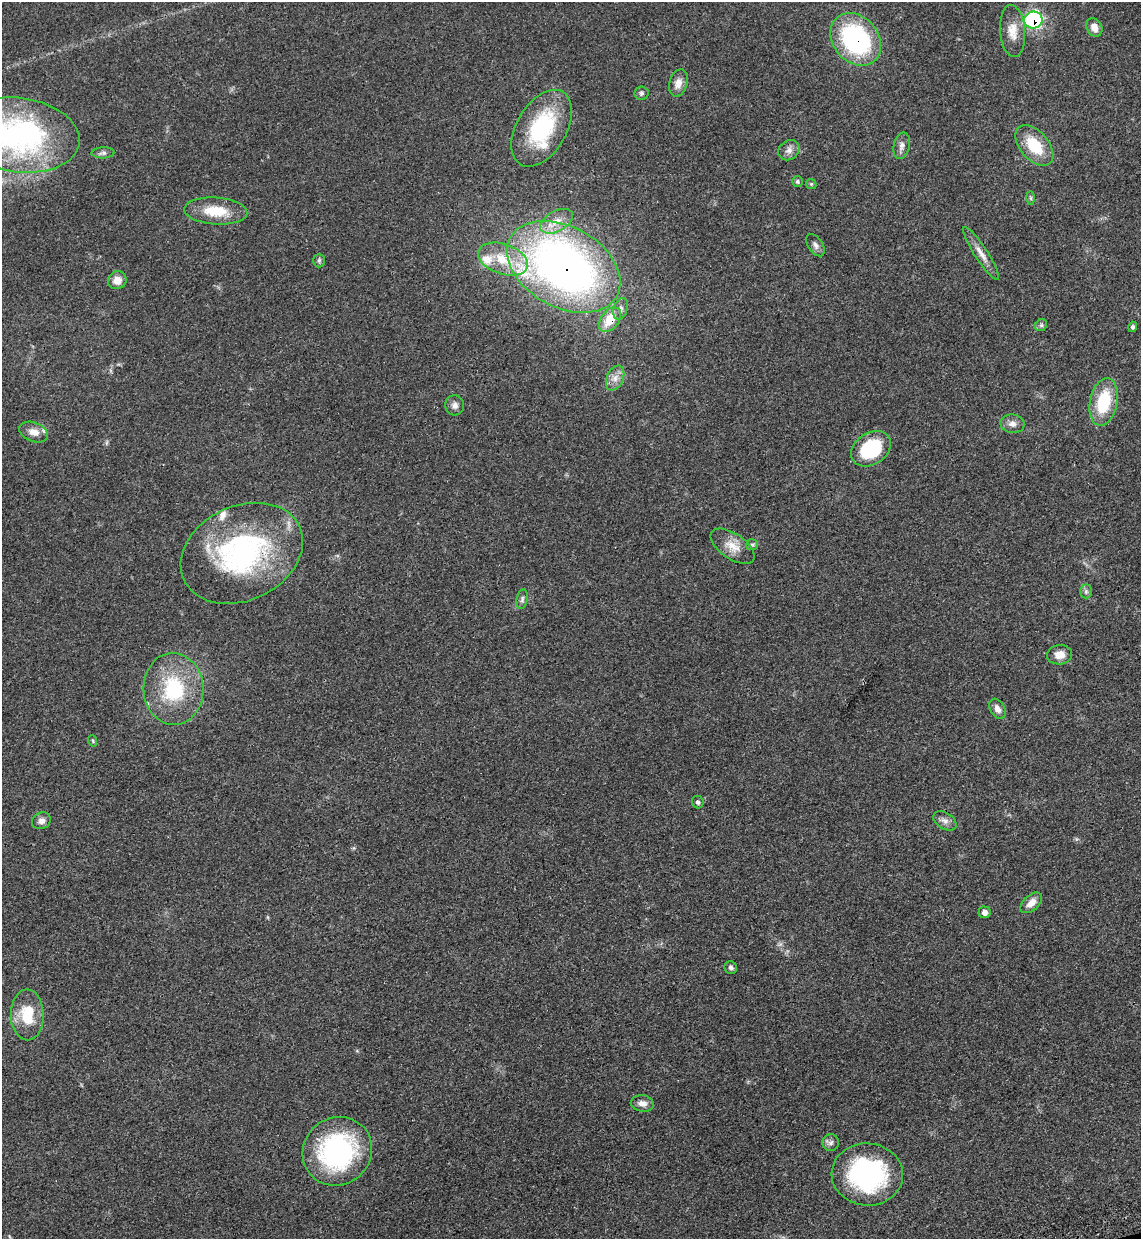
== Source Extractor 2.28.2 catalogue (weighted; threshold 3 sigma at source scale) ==
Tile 6 of 4 x 4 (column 2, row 2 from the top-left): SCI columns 1338-2476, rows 2546-3782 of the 5070 x 5089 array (HDU 1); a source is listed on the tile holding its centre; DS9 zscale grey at full resolution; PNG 1143 x 1241 px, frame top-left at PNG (2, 2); each listed source drawn as its Kron ellipse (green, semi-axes under 4 px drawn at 4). Shown black and unused: <1% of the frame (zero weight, under 3 of 4 exposures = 6% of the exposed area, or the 3 px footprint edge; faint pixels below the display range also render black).
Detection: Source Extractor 2.28.2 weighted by HDU 2 'WHT'; one run over the whole footprint, this tile lists its part. Background 0.0412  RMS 0.0064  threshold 0.029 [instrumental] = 3 sigma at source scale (4.5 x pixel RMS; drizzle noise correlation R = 1.50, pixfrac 1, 0.05/0.05 arcsec/px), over >= 5 px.
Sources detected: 57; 4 inside a brighter listed object's ellipse — not listed separately; the other 53 listed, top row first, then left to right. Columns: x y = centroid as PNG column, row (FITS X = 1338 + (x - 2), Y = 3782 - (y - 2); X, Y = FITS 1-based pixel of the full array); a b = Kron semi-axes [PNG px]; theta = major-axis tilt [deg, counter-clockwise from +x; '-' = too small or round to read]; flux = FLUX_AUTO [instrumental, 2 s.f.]
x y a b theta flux
1033 20 9 8 - 100
1094 27 9 7 -60 5.4
1013 31 26 12 -85 10
856 39 29 22 -49 91
678 83 14 9 74 5.2
642 93 7 6 - 1.4
542 128 42 25 60 55
18 135 62 37 -8 150
902 146 13 8 76 3.6
1034 146 24 14 -49 22
789 150 11 9 38 3.8
103 153 11 5 3 2
797 182 5 5 - 1.3
811 184 5 5 - 0.82
1031 198 7 4 -89 1.1
216 211 32 13 -4 19
556 221 18 10 28 8.7
815 245 12 7 -56 2.6
981 253 31 6 -57 6.4
503 259 26 15 -19 21
319 260 7 5 89 1.2
564 267 61 40 -29 400
117 280 9 8 - 6
621 309 11 7 71 2.6
610 320 14 9 53 14
1041 325 6 5 - 1.3
1133 327 5 4 - 1.3
615 378 13 8 66 4.7
1104 402 24 13 78 30
455 405 10 9 - 3
1012 424 12 9 -8 3.9
34 432 15 9 -21 5.6
871 449 21 15 34 40
752 545 6 5 - 1.3
733 546 25 12 -34 9.6
242 553 64 47 25 130
1086 591 7 6 - 1.5
522 599 10 5 78 1.8
1060 655 12 9 4 6.4
174 689 36 30 -87 48
997 709 11 7 -60 3.7
93 741 6 3 -72 0.68
698 802 6 5 - 1.6
41 821 9 8 - 3.6
945 821 13 8 -32 3.3
1031 903 13 7 42 5.8
984 912 6 6 - 3
731 968 6 6 - 1.6
27 1015 25 16 -89 21
642 1103 11 8 -9 4.3
831 1143 8 8 - 2.3
337 1151 36 33 41 100
867 1174 36 31 -4 110
Overlapping masked pixels (flux is a lower limit): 4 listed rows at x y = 1033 20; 856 39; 564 267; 610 320
Isophote crosses this tile's border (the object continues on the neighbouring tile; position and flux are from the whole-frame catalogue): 1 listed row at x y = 18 135